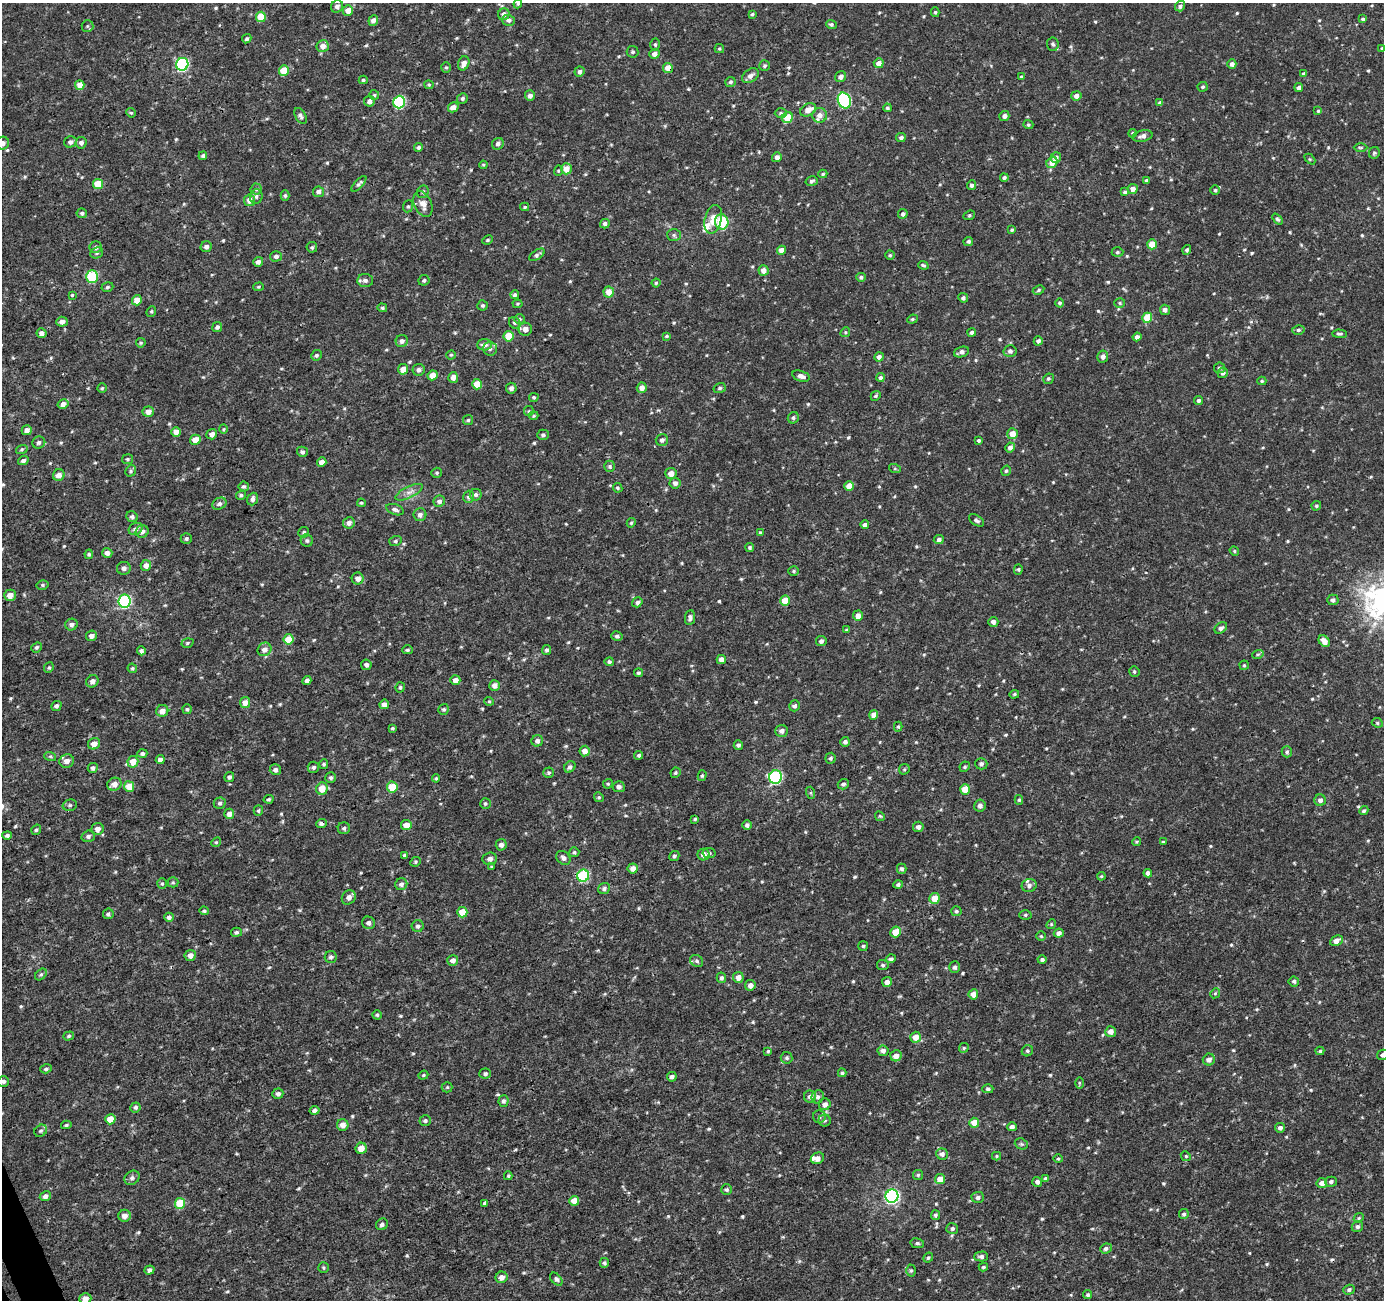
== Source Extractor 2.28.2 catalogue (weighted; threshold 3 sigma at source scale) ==
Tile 7 of 4 x 4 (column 3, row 2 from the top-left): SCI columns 2813-4194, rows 2698-3995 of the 5626 x 5450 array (HDU 1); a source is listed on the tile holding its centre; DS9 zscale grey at full resolution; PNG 1386 x 1302 px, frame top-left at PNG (2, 3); each listed source drawn as its Kron ellipse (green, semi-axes under 4 px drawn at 4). Shown black and unused: <1% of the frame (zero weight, under 3 of 4 exposures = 4% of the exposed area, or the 3 px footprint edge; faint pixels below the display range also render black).
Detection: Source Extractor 2.28.2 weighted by HDU 2 'WHT'; one run over the whole footprint, this tile lists its part. Background 0.00449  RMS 0.003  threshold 0.0136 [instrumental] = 3 sigma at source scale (4.5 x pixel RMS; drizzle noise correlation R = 1.50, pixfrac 1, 0.0396/0.0396 arcsec/px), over >= 5 px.
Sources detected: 644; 2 cosmic-ray / hot-pixel residue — neither listed nor drawn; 5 inside a brighter listed object's ellipse — not listed separately; of the other 637, all 500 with FLUX_AUTO >= 0.364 (the completeness limit of this list) listed and drawn (137 fainter detections not listed), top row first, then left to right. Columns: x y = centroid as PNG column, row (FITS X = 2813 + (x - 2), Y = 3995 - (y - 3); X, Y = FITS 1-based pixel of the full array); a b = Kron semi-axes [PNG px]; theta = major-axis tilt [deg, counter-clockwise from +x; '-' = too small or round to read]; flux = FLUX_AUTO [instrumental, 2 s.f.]
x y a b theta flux
518 4 5 4 - 0.45
337 6 6 6 - 1
1180 6 5 5 - 0.78
348 10 5 5 - 2.8
935 12 5 4 - 0.42
504 14 6 5 - 1.4
752 14 3 3 - 0.43
261 17 5 5 - 6.7
1363 19 4 4 - 0.56
373 20 5 5 - 1.4
508 20 6 5 - 0.95
831 24 5 4 - 0.54
87 26 6 6 - 0.56
247 39 5 4 - 0.55
655 44 6 4 -87 0.55
1053 44 7 6 - 0.76
323 46 6 6 - 2
1382 48 4 3 - 0.43
719 49 4 4 - 0.42
633 52 6 5 - 0.61
654 54 5 5 - 1.5
464 63 7 5 69 2.1
879 63 5 5 - 1.9
182 64 6 6 - 36
1232 64 4 4 - 1.2
765 66 5 5 - 0.5
446 67 5 4 - 0.42
668 68 5 5 - 2.9
284 70 5 5 - 6.7
579 72 5 5 - 0.9
1304 74 4 4 - 0.6
750 76 9 6 35 1.5
841 77 6 5 - 1.6
1021 77 4 3 - 0.4
363 80 4 4 - 0.45
730 82 5 5 - 0.64
80 85 5 4 - 3.4
429 85 4 4 - 0.37
1203 87 5 5 - 0.56
1299 88 4 4 - 1
374 95 5 5 - 0.45
530 96 5 5 - 1.2
1076 96 5 5 - 1.6
462 98 5 5 - 0.66
844 100 8 6 -66 38
369 101 5 5 - 1.6
399 102 6 6 - 33
1160 103 4 4 - 0.85
453 107 5 4 - 2
887 108 4 4 - 0.53
808 110 8 6 27 2.8
1318 111 4 4 - 0.42
131 113 5 4 - 0.41
781 113 6 5 - 0.51
820 115 7 7 - 1.7
301 116 8 5 -62 0.8
1004 116 5 5 - 1.1
787 117 6 5 - 5.5
1028 125 5 4 - 0.43
1133 133 4 4 - 0.5
1143 136 10 5 12 1.2
901 138 5 4 - 0.87
70 142 6 5 - 0.98
3 143 6 6 - 1.4
81 143 6 5 - 1.1
498 144 6 5 - 0.91
418 147 5 4 - 0.75
1360 147 7 3 -1 0.37
1374 153 6 5 - 0.51
203 156 4 4 - 0.57
777 157 5 5 - 1.1
1056 157 5 5 - 1.4
1310 159 6 4 -45 0.39
1052 162 6 5 - 2.7
483 165 4 3 - 0.36
566 169 5 5 - 3.4
558 171 5 4 - 0.4
823 174 4 4 - 0.47
1004 178 4 4 - 0.58
812 181 6 4 16 0.66
1146 181 4 4 - 0.62
98 184 5 5 - 6.4
359 184 10 4 48 0.71
971 185 5 4 - 0.73
256 189 5 5 - 0.58
1133 189 5 5 - 2.1
1215 190 5 4 - 0.45
318 192 5 5 - 1.1
423 192 6 5 - 0.68
1125 192 4 4 - 0.61
285 195 5 4 - 0.48
256 196 7 6 - 0.81
249 200 6 5 - 2.2
423 204 13 8 -67 2.5
408 206 6 5 - 0.5
525 207 4 4 - 0.4
82 213 5 5 - 0.7
903 214 5 4 - 0.82
969 215 6 4 22 0.43
713 219 15 8 77 4
1277 219 6 4 -50 0.57
722 222 8 6 -78 12
605 224 5 4 - 0.85
1012 230 3 3 - 0.41
674 235 7 6 - 0.67
488 240 5 3 - 0.41
968 241 5 4 - 0.6
1152 244 5 4 - 5.6
96 247 6 6 - 0.97
206 247 5 5 - 1.1
312 247 5 5 - 0.5
781 250 4 4 - 2
1187 250 5 4 - 0.61
1117 252 6 4 2 0.54
97 253 6 5 - 0.56
537 255 9 4 34 0.81
890 255 4 4 - 0.43
276 256 6 5 - 1
258 262 5 5 - 1.1
923 265 5 3 - 0.48
763 270 5 5 - 2.1
92 277 6 6 - 18
861 277 5 4 - 0.58
365 280 8 6 -1 1.1
424 280 5 5 - 0.57
656 283 4 4 - 0.41
107 287 6 4 18 0.5
258 287 5 4 - 0.39
1039 290 6 4 29 0.42
609 292 5 5 - 2.9
72 295 3 3 - 0.38
515 295 4 4 - 0.63
963 298 5 4 - 0.73
137 300 5 5 - 3
1060 303 4 4 - 0.63
1120 303 5 4 - 0.43
518 304 5 4 - 0.36
483 305 5 5 - 0.54
382 308 5 4 - 0.45
1165 310 5 5 - 1.1
151 311 5 4 - 0.45
1147 318 5 5 - 6.9
520 319 5 5 - 0.47
912 319 5 4 - 0.44
62 322 5 5 - 1.5
515 323 6 5 - 0.66
217 327 5 4 - 0.71
525 329 6 6 - 2
1298 330 6 5 - 0.62
845 332 5 4 - 0.42
972 332 4 4 - 0.87
42 333 5 5 - 1.3
1339 334 7 3 -1 0.6
509 336 5 5 - 7
667 336 4 3 - 0.41
1137 337 4 4 - 1.2
402 341 6 6 - 1.1
1038 341 4 4 - 0.91
141 343 5 4 - 0.43
484 345 7 5 3 1.5
490 349 7 7 - 0.97
1010 351 6 6 - 0.84
961 352 8 5 19 1.4
316 355 5 5 - 0.64
451 355 4 4 - 0.39
1103 356 6 5 - 1.2
879 357 5 4 - 1.1
1219 368 5 5 - 0.69
403 369 5 5 - 2.6
419 370 6 6 - 1
1223 373 5 5 - 1
433 375 5 5 - 3
801 376 9 5 -16 1.6
453 377 5 5 - 1.6
880 377 4 4 - 0.74
1048 379 5 5 - 0.54
1262 381 4 4 - 0.37
477 384 5 5 - 4.5
102 388 4 4 - 0.39
511 388 5 5 - 1.2
642 388 5 5 - 1.8
720 388 6 5 - 0.66
876 396 5 4 - 0.42
534 397 5 4 - 0.44
1199 400 4 4 - 0.59
63 404 5 5 - 1.6
529 411 5 5 - 0.38
148 412 5 5 - 2.1
534 416 5 3 - 0.4
793 418 6 5 - 0.63
468 420 5 5 - 0.46
223 429 4 4 - 0.37
27 430 5 5 - 1.9
176 432 5 4 - 2.3
212 434 5 5 - 1.4
1012 434 5 5 - 3.5
543 435 5 5 - 0.72
195 440 5 5 - 3.6
662 440 6 6 - 1
979 440 4 4 - 0.59
39 442 6 6 - 0.88
1010 447 5 4 - 1.2
22 449 6 4 20 0.41
302 452 5 5 - 0.82
127 459 5 5 - 0.51
23 461 5 4 - 0.88
322 462 4 4 - 1.9
610 466 5 5 - 0.59
895 469 6 4 -19 0.42
131 471 6 5 - 0.55
1006 471 5 4 - 0.49
437 473 5 5 - 0.51
671 474 5 5 - 2.4
59 475 6 5 - 2.1
675 483 5 5 - 1.2
244 486 5 5 - 0.55
849 486 5 4 - 3.5
618 488 5 4 - 0.51
409 492 15 5 26 1.7
241 495 5 4 - 0.54
476 495 6 5 - 0.74
469 497 6 5 - 0.87
252 499 6 5 - 1
439 501 6 5 - 1.1
361 503 4 3 - 0.36
219 504 7 5 27 0.84
1316 506 5 4 - 0.5
395 510 9 5 -20 0.87
420 515 6 6 - 1.2
132 517 6 5 - 0.88
976 520 8 5 -33 0.74
349 523 5 5 - 1.5
631 523 5 4 - 0.5
865 525 4 4 - 0.89
136 529 7 5 31 1.1
142 532 6 6 - 1.2
304 532 5 5 - 0.51
760 532 3 3 - 0.36
186 538 5 5 - 0.64
939 539 5 4 - 0.92
307 540 6 6 - 0.67
395 541 6 5 - 0.59
750 547 4 4 - 0.52
1234 551 5 4 - 0.38
107 553 5 5 - 1.4
89 554 5 4 - 0.48
146 565 5 5 - 1.7
124 568 7 6 - 1.1
1018 569 5 4 - 0.39
794 571 5 4 - 0.41
358 579 6 6 - 1.9
42 585 6 4 15 0.5
10 595 6 5 - 2.3
1333 600 6 5 - 0.97
125 601 6 6 - 47
785 601 5 5 - 5.4
637 602 5 4 - 0.79
858 616 5 5 - 1.9
690 617 7 5 83 1
993 622 5 5 - 1.4
71 625 6 5 - 1.2
1221 628 7 5 39 0.92
847 630 4 4 - 0.53
91 636 6 5 - 1.4
617 636 5 4 - 0.69
289 639 5 5 - 7.4
821 641 5 5 - 1
1324 641 6 5 - 2.6
187 643 6 4 17 0.45
37 647 5 4 - 0.56
264 649 7 6 - 1.7
407 650 5 4 - 0.45
547 650 5 4 - 0.68
141 651 4 4 - 0.82
1258 654 6 3 19 0.4
721 659 5 4 - 1.8
609 662 5 4 - 0.55
366 665 5 5 - 0.78
1244 665 4 4 - 0.39
49 668 5 4 - 0.48
132 668 5 4 - 0.43
1134 671 5 5 - 0.49
639 673 4 4 - 0.56
307 680 4 4 - 1.1
455 680 5 5 - 2.1
92 681 6 5 - 1.2
495 685 5 5 - 1.9
400 687 5 4 - 0.53
1014 694 5 4 - 0.39
489 701 5 4 - 0.38
245 703 5 5 - 2.4
384 704 5 4 - 1.7
56 706 5 4 - 0.82
795 706 5 5 - 0.86
187 709 5 4 - 0.5
444 709 5 5 - 0.55
162 711 6 6 - 2.5
874 715 5 4 - 2.6
1377 723 6 4 -23 0.44
898 727 5 4 - 0.4
392 728 4 3 - 0.43
781 731 6 5 - 1.2
537 741 6 5 - 1.2
845 742 5 5 - 0.82
94 744 6 5 - 2.2
738 745 4 4 - 0.67
585 751 5 5 - 2.1
1287 752 5 5 - 0.59
142 754 5 4 - 0.64
639 755 4 4 - 0.53
50 756 6 4 -18 0.43
831 758 5 5 - 0.62
160 759 4 4 - 1.1
67 761 7 6 - 1.7
133 762 5 5 - 3.9
324 764 5 4 - 0.52
981 764 6 5 - 0.85
313 767 6 5 - 0.64
570 767 6 5 - 0.85
965 767 5 4 - 0.5
93 768 5 5 - 0.77
904 769 5 5 - 0.42
275 770 5 5 - 1
549 773 5 5 - 0.54
675 773 5 4 - 0.46
702 776 5 4 - 0.47
229 777 5 5 - 0.83
331 777 5 5 - 0.65
776 777 6 6 - 41
436 778 4 4 - 0.37
114 784 7 6 - 2.2
608 784 5 4 - 0.42
843 784 5 5 - 0.77
129 786 5 5 - 5.5
392 787 5 5 - 6.9
619 787 6 5 - 1.1
322 789 6 5 - 4
965 789 5 5 - 5.2
811 793 6 4 -72 0.47
599 797 5 4 - 0.44
269 799 5 3 - 0.46
1019 800 5 4 - 0.41
1320 800 6 5 - 1.1
220 803 6 5 - 0.68
485 803 5 5 - 0.46
70 805 7 5 14 0.59
980 805 6 6 - 1.2
258 810 5 4 - 0.48
1364 811 5 4 - 0.52
229 814 5 5 - 2.2
880 816 5 4 - 0.39
695 819 4 3 - 0.4
321 823 5 4 - 0.78
406 825 5 5 - 2.8
747 825 4 4 - 0.79
918 827 5 5 - 1.3
344 828 6 6 - 0.67
98 829 6 6 - 1.7
36 830 5 4 - 0.51
7 835 5 4 - 0.62
88 836 6 5 - 0.74
216 842 5 4 - 0.39
1136 842 4 4 - 0.36
1163 842 3 3 - 0.37
501 845 6 5 - 1.2
574 852 5 5 - 0.49
709 853 6 5 - 0.66
703 855 6 6 - 1.6
404 856 4 4 - 0.57
674 856 5 4 - 0.63
563 858 8 6 -45 1.1
490 859 7 6 - 1.2
416 862 5 4 - 0.46
492 867 4 3 - 0.37
633 869 5 5 - 2.1
902 869 5 4 - 0.8
1148 873 4 4 - 1.3
583 876 6 6 - 23
1101 876 4 4 - 0.37
173 882 5 5 - 0.43
162 883 5 5 - 0.47
401 884 6 6 - 1
898 885 5 4 - 0.67
1029 885 7 6 - 0.97
604 888 6 5 - 0.87
349 897 7 6 - 1.4
935 898 5 5 - 4.3
204 911 5 4 - 0.48
956 911 5 5 - 0.58
462 912 5 5 - 6.1
108 914 5 5 - 0.63
1025 915 6 5 - 0.49
169 917 5 4 - 0.8
368 923 6 6 - 1.2
1051 924 5 4 - 0.39
418 926 6 6 - 0.81
236 932 5 4 - 0.76
895 932 6 5 - 4.5
1059 933 5 4 - 1.3
1041 936 5 4 - 0.42
1336 941 7 5 25 2.1
863 946 5 5 - 0.47
190 955 6 5 - 1.7
331 957 6 6 - 0.74
891 959 5 4 - 0.77
453 960 5 5 - 1.4
1042 960 4 4 - 0.7
697 961 7 5 -33 0.65
883 965 6 5 - 0.59
955 967 6 5 - 0.82
41 974 7 5 46 0.51
738 977 5 5 - 2
721 978 5 4 - 0.77
1294 981 5 5 - 0.7
887 982 5 5 - 1.5
750 985 5 5 - 1.6
1215 993 5 4 - 0.4
973 994 5 5 - 2.3
377 1015 5 4 - 0.5
1111 1032 5 5 - 1.9
69 1036 5 4 - 0.5
916 1037 5 5 - 3.4
964 1048 5 4 - 0.48
768 1051 4 4 - 0.4
883 1051 5 5 - 1.4
1027 1051 6 5 - 0.57
1320 1051 4 4 - 0.45
1383 1055 6 5 - 0.9
896 1056 6 5 - 2.4
787 1058 6 5 - 0.62
1209 1060 6 6 - 1.6
46 1069 6 4 18 0.63
842 1073 4 3 - 0.43
485 1074 5 5 - 0.66
423 1075 5 4 - 0.38
672 1077 4 4 - 0.86
3 1081 5 5 - 0.91
1079 1083 6 4 -89 0.37
447 1087 5 5 - 0.41
988 1089 5 4 - 0.66
278 1094 5 5 - 0.77
810 1097 6 6 - 1.2
818 1097 7 6 - 0.88
503 1101 5 5 - 0.76
825 1104 6 5 - 1.4
135 1107 5 5 - 0.64
315 1110 5 4 - 0.86
819 1117 6 6 - 0.85
110 1119 5 5 - 4.6
825 1120 6 6 - 0.65
425 1121 6 5 - 0.64
974 1123 5 5 - 4.3
66 1125 5 3 - 0.48
343 1125 6 5 - 2.2
1012 1127 4 4 - 1.3
1280 1128 5 4 - 0.94
41 1131 7 5 40 0.59
1021 1144 7 5 -21 0.51
361 1148 5 5 - 3
942 1154 6 5 - 1.2
997 1156 4 4 - 0.39
1186 1156 5 4 - 0.41
817 1158 7 5 24 1.7
1058 1159 4 4 - 0.38
918 1175 5 5 - 0.43
508 1176 4 3 - 0.42
132 1178 8 6 38 0.97
1045 1178 4 4 - 0.66
940 1179 5 5 - 3.2
1037 1182 5 5 - 0.99
1331 1182 6 5 - 0.79
1322 1183 5 5 - 2
727 1190 5 5 - 0.6
45 1196 6 5 - 1.2
892 1196 6 6 - 70
978 1197 6 5 - 0.97
574 1201 5 5 - 3.6
180 1203 5 5 - 9.6
485 1203 4 4 - 0.77
1184 1214 5 5 - 0.64
935 1215 5 4 - 0.65
125 1216 6 6 - 1.9
1359 1218 5 4 - 0.4
382 1224 6 5 - 0.77
1357 1227 6 5 - 0.74
952 1229 6 5 - 0.76
917 1243 7 5 -9 0.66
1106 1248 6 5 - 0.85
981 1256 7 5 1 0.85
928 1258 5 4 - 0.59
604 1263 5 4 - 0.57
983 1267 4 3 - 0.45
323 1268 5 5 - 0.46
149 1270 5 4 - 0.99
911 1270 6 5 - 0.5
502 1277 6 5 - 2
556 1279 7 5 -49 0.7
1349 1290 6 5 - 0.74
1088 1295 4 4 - 0.51
85 1298 6 5 - 1.7
Overlapping masked pixels (flux is a lower limit): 2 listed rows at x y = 668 68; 321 823
Isophote crosses this tile's border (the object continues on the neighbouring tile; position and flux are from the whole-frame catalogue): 5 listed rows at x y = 518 4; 3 143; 1383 1055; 3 1081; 85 1298